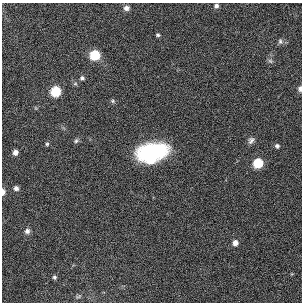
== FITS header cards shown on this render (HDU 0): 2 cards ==
NAXIS1  =                  300
NAXIS2  =                  300

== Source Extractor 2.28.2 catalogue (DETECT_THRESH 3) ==
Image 300 x 300 px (HDU 0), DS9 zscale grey, 1 PNG px = 1 image px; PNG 304 x 304 px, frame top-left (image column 1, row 300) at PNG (2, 3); no overlay
Background 0.00634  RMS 0.026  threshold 0.0767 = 3 sigma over >= 5 px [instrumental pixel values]
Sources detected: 24; all 24 listed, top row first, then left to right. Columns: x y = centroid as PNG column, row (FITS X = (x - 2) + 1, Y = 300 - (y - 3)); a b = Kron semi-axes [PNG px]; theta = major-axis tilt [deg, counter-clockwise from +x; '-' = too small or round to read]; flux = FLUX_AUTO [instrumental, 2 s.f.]
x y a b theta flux
216 6 5 4 - 4.4
126 8 6 5 - 7.4
158 35 3 3 - 2.7
280 41 8 5 -81 3.3
95 55 6 6 - 92
270 61 6 5 - 3.1
82 78 5 5 - 3.9
300 89 7 4 86 4.4
56 91 6 6 - 92
113 101 6 5 - 2.5
251 140 11 8 53 7.4
76 141 7 5 50 3.3
47 144 5 5 - 2.6
277 146 6 6 - 5
15 152 5 5 - 9.4
152 152 27 13 8 160
151 160 10 7 7 30
258 163 6 6 - 80
16 188 6 5 - 6.4
3 192 6 4 85 9.5
27 231 7 7 - 5.9
235 243 6 5 - 10
54 277 5 5 - 3.3
78 296 8 4 20 3.2
At the frame edge (FLAGS 8, measured only in part): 2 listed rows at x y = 300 89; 3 192